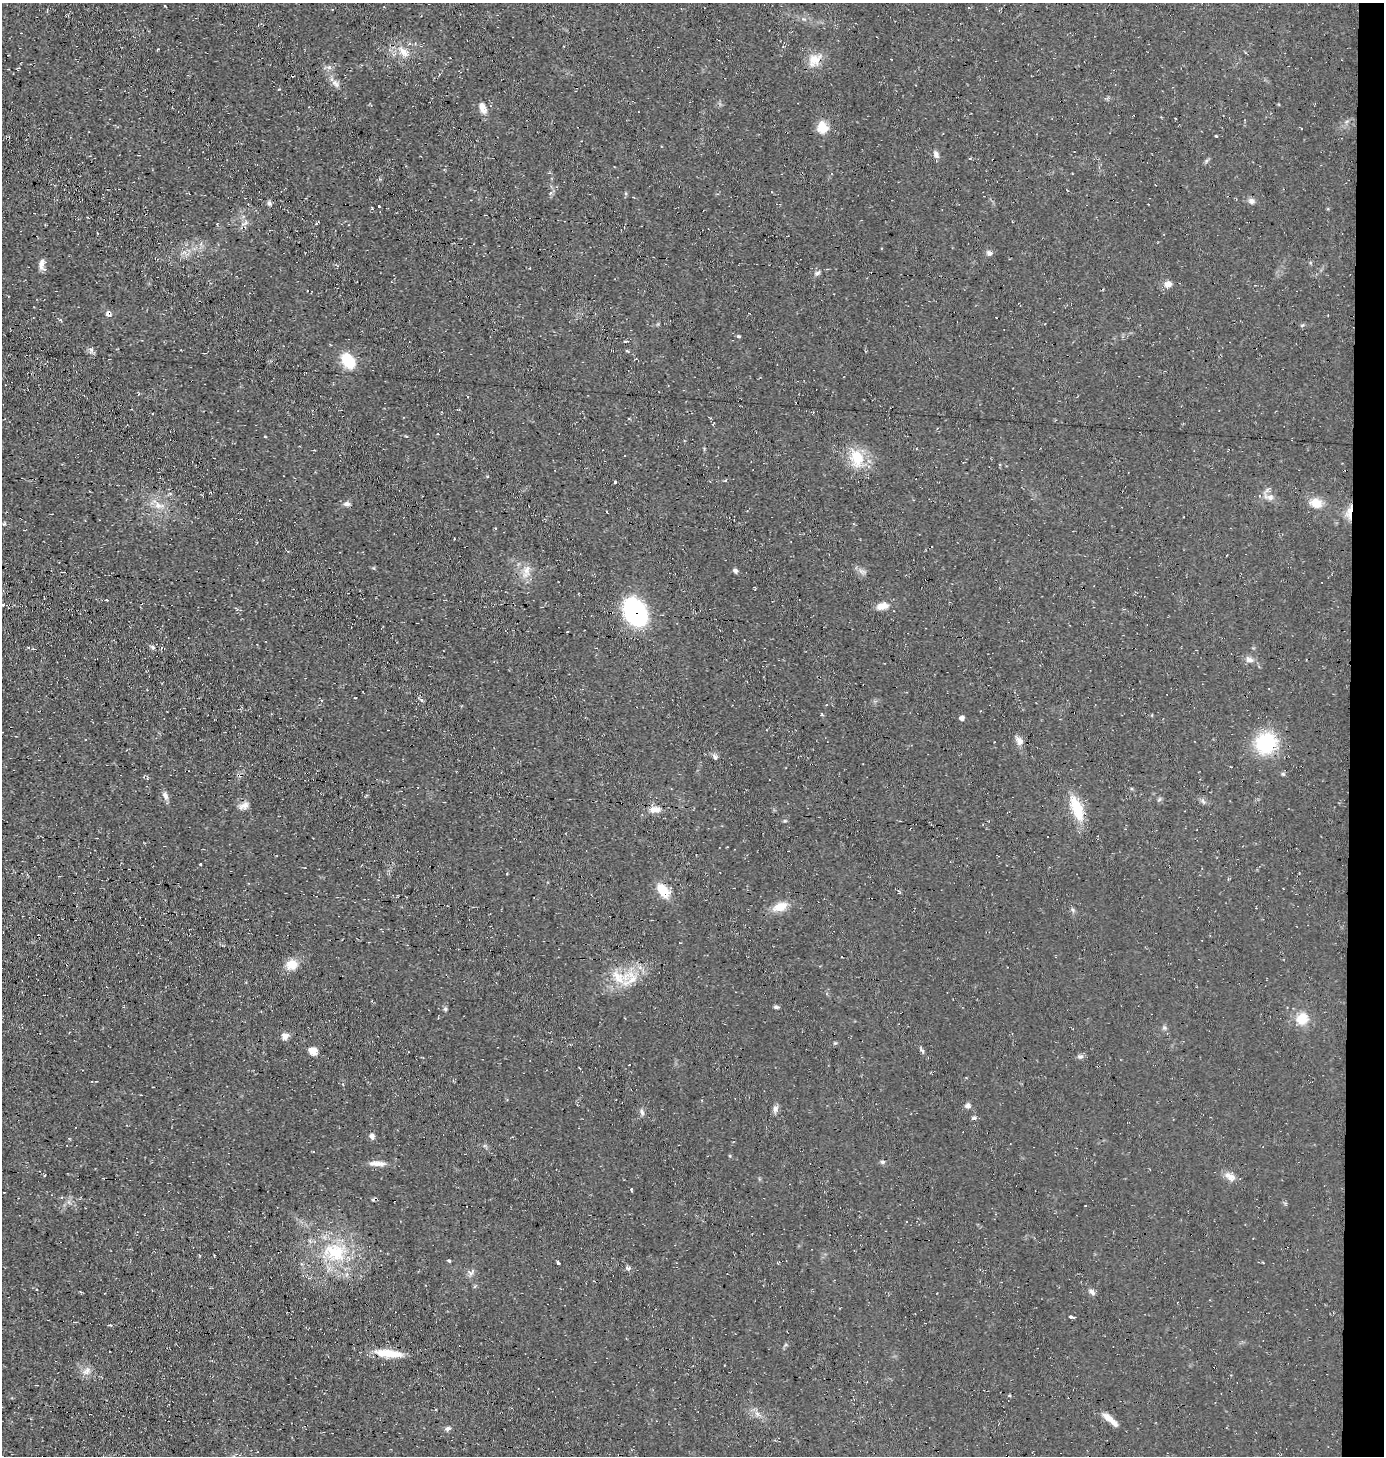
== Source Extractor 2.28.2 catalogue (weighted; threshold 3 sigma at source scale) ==
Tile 6 of 3 x 3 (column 3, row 2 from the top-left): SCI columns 2914-4295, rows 1454-2907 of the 4393 x 4360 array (HDU 1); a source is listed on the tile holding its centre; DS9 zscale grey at full resolution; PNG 1386 x 1458 px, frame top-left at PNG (2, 3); no overlay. Shown black and unused: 2% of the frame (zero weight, under 2 of 3 exposures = <1% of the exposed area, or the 3 px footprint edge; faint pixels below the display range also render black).
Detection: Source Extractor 2.28.2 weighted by HDU 2 'WHT'; one run over the whole footprint, this tile lists its part. Background 0.0466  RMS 0.0094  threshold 0.0422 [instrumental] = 3 sigma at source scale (4.5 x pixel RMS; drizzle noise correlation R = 1.50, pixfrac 1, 0.05/0.05 arcsec/px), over >= 5 px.
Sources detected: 106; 10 cosmic-ray / hot-pixel residue — not listed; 2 inside a brighter listed object's ellipse — not listed separately; the other 94 listed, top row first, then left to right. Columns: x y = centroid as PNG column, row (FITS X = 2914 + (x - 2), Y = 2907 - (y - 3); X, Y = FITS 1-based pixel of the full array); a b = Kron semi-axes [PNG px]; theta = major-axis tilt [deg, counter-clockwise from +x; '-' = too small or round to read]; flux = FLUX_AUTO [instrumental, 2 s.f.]
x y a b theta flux
165 6 3 2 - 0.95
404 52 18 10 -40 11
814 60 19 14 49 13
335 83 12 7 -46 4.8
483 108 15 8 -70 6.9
823 127 16 12 -60 12
1216 136 3 3 - 1.2
936 154 9 6 -57 3.9
970 158 4 3 - 0.97
1251 201 8 7 - 3.4
269 203 7 5 -46 1.9
379 206 3 2 - 2.4
244 224 13 4 32 3.1
201 244 7 4 70 1.8
989 253 7 7 - 2.8
42 263 14 8 85 5.2
817 273 8 4 27 2
1168 284 9 8 - 5.6
108 314 9 5 -49 3.1
1302 325 6 4 35 1.2
738 336 4 3 - 1.6
625 341 4 3 - 1
91 350 6 6 - 2.4
627 351 4 3 - 1.3
348 361 14 10 -55 34
813 412 3 3 - 0.65
265 437 3 3 - 0.98
857 458 21 14 -80 26
615 482 3 3 - 1.1
1270 497 8 7 - 4.7
1316 503 16 12 -18 13
346 504 9 5 -5 2.6
158 505 15 9 -12 8.5
1350 512 21 6 81 9
4 524 6 4 19 1
454 539 2 2 - 0.63
527 570 12 8 70 7.3
735 571 6 5 - 2.2
3 591 4 3 - 0.81
107 600 3 3 - 1.3
2 604 4 3 - 3.5
882 606 14 7 11 8.2
635 612 22 15 -58 180
153 647 6 5 - 1.9
1250 660 12 6 -9 4.1
961 718 6 5 - 3
1019 741 12 8 -65 4.7
1266 743 19 17 48 65
715 757 8 5 -74 2.1
165 796 11 7 -59 4.1
1203 801 9 3 -45 1.8
243 805 15 7 30 5
1077 808 31 14 -63 26
655 809 14 8 -3 6.8
200 864 3 2 - 1
663 890 14 9 -51 21
899 892 6 3 -53 1
780 907 20 11 23 12
1073 910 6 4 -71 1.5
842 957 2 2 - 0.91
292 964 12 11 - 13
618 977 22 12 -52 18
776 1007 6 5 - 1.7
445 1009 6 5 - 1.5
1302 1018 13 11 39 18
285 1036 9 7 7 5.1
835 1043 5 4 - 1.1
498 1047 2 2 - 0.54
313 1051 9 7 -16 7.6
922 1051 7 4 -52 1.7
1081 1057 6 4 20 2
968 1106 7 6 - 3.3
775 1109 9 7 85 3.7
642 1112 9 5 -71 2.4
974 1118 8 3 0 1.6
372 1136 7 7 - 3.1
883 1162 6 5 - 1.6
377 1163 22 6 -2 7.2
1230 1177 15 8 -33 7
631 1190 4 2 - 1.1
1086 1206 2 2 - 0.94
335 1252 33 25 -18 54
449 1260 4 3 - 1.3
558 1263 3 3 - 5.6
301 1264 5 3 - 1.1
471 1272 12 4 50 2.5
1091 1292 10 5 -43 3
1071 1317 4 3 - 4.5
110 1325 4 3 - 1.4
388 1353 36 9 -6 20
87 1371 11 7 79 5.2
757 1414 8 5 -45 3.1
1108 1418 16 8 -35 8.2
448 1429 7 5 28 2.6
Overlapping masked pixels (flux is a lower limit): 3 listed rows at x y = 814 60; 1350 512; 635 612
Isophote crosses this tile's border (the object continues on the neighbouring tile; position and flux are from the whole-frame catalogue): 1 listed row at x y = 2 604